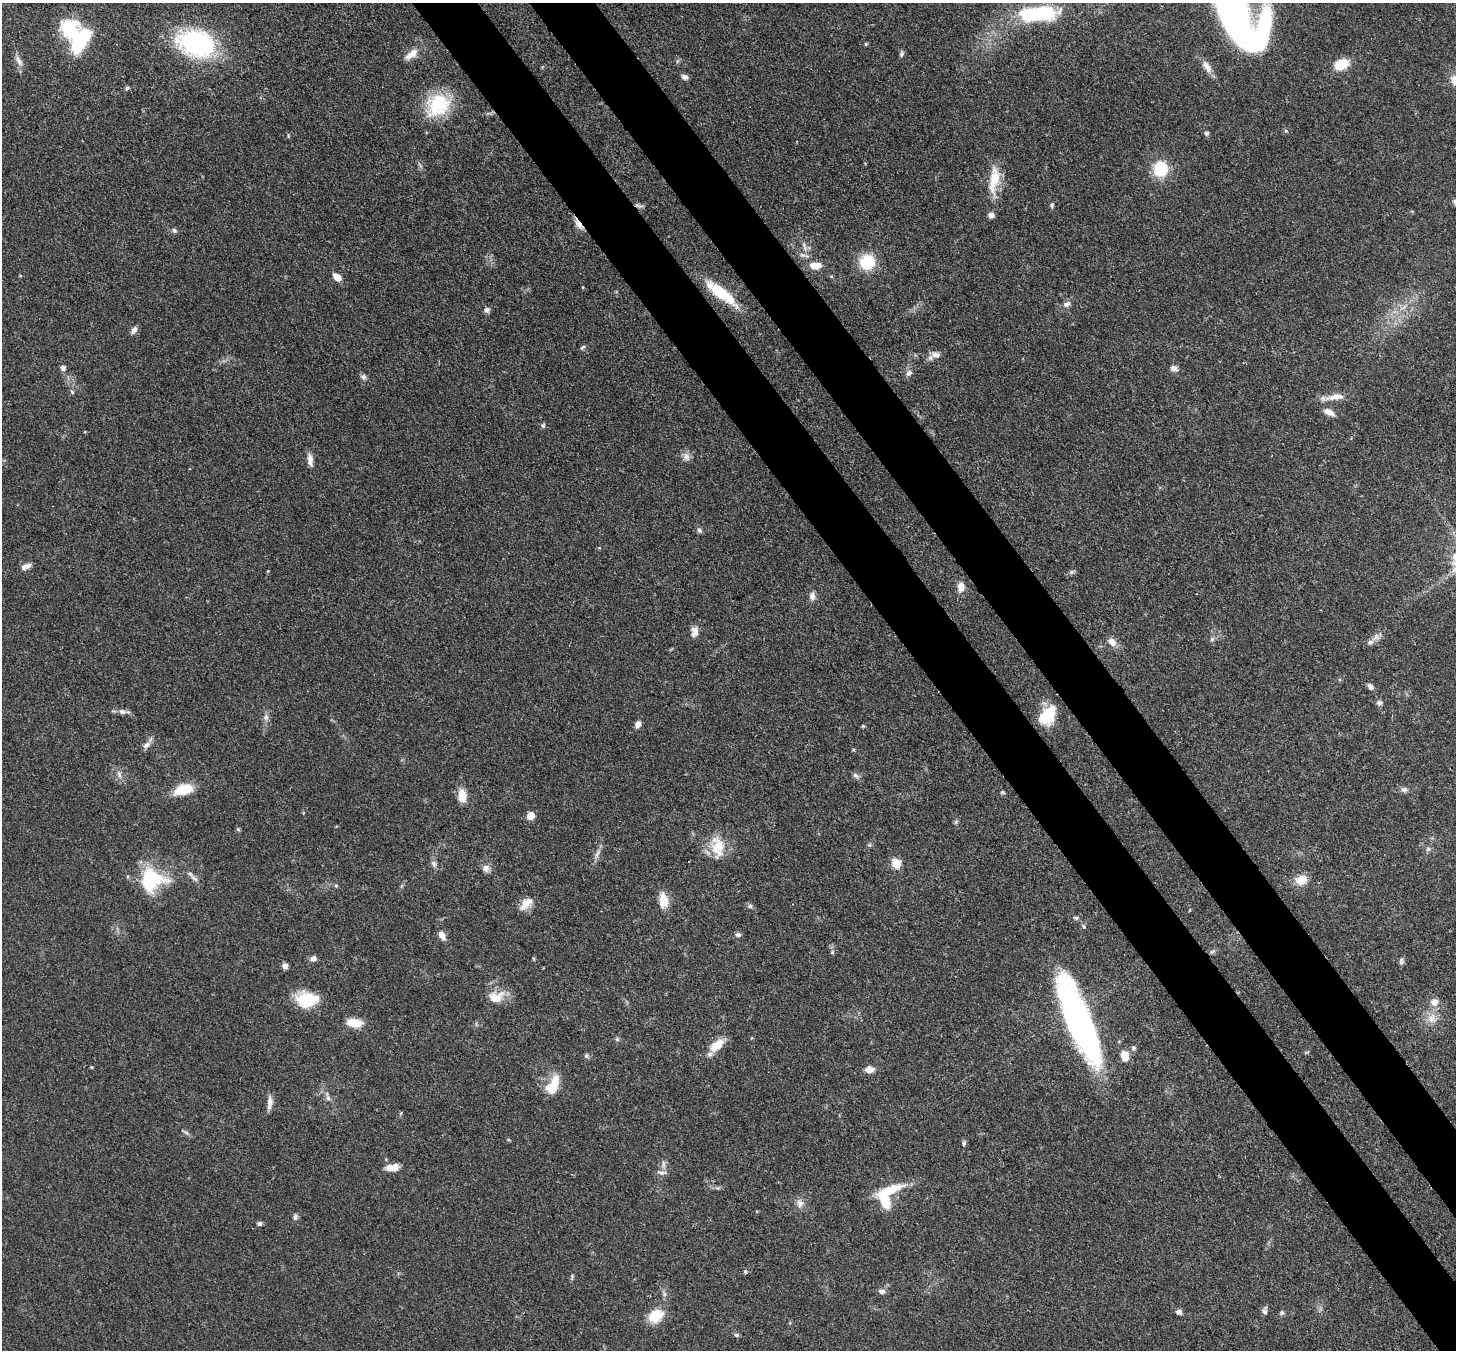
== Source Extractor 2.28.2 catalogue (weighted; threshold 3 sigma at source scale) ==
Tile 6 of 4 x 4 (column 2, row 2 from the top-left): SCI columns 1536-2989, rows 2903-4250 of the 5979 x 5952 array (HDU 1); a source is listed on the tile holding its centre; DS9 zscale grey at full resolution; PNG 1458 x 1352 px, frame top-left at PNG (2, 3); no overlay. Shown black and unused: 8% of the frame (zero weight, under 3 of 4 exposures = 7% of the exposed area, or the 3 px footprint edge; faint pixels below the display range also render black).
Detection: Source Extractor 2.28.2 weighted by HDU 2 'WHT'; one run over the whole footprint, this tile lists its part. Background 0.101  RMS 0.004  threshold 0.018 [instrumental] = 3 sigma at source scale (4.5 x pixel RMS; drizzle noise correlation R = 1.50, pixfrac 1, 0.05/0.05 arcsec/px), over >= 5 px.
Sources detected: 133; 4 inside a brighter object's white glare — not listed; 4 inside a brighter listed object's ellipse — not listed separately; the other 125 listed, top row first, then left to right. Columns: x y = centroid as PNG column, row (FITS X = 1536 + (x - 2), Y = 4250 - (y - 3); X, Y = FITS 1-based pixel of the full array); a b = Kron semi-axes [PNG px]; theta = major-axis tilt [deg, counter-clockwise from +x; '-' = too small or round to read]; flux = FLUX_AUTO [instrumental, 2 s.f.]
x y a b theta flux
1231 5 53 25 -62 130
1037 14 39 14 5 38
80 40 30 18 69 27
197 44 31 21 -17 72
866 44 5 4 - 0.53
411 54 20 9 38 4.1
901 54 8 5 79 0.89
19 61 17 7 -61 2.4
1341 64 14 10 23 10
1207 67 20 8 -53 3.3
684 77 7 6 - 1.6
1455 80 12 11 - 5.1
127 88 6 5 - 0.64
438 105 33 27 40 21
1286 131 6 4 -19 0.49
1206 133 6 6 - 0.84
1161 169 14 13 - 17
994 180 39 12 83 11
1052 205 6 5 - 0.7
640 206 9 5 0 1.1
578 224 18 6 -52 3
174 230 8 6 -58 0.9
804 247 17 4 -74 1.8
802 255 8 6 -20 1.2
867 262 12 12 - 19
815 265 13 7 0 5
337 277 8 6 -39 4.3
583 287 4 3 - 0.34
719 292 39 14 -40 14
1067 304 11 7 31 1.9
487 310 7 7 - 1.3
134 330 11 6 57 1.6
582 347 8 4 43 0.69
935 355 13 8 0 2.5
63 368 6 6 - 1.6
1174 368 9 7 -20 1.7
909 373 9 7 47 1.6
363 377 8 7 - 1.2
72 392 6 5 - 0.64
1336 397 26 8 8 4.8
1329 412 15 7 -27 2.9
543 425 6 5 - 0.75
686 457 12 8 -62 2.1
310 460 16 7 -84 2.7
699 530 7 6 - 0.97
26 566 12 6 24 2.1
268 571 3 3 - 0.33
1071 572 7 4 89 0.68
961 587 10 8 -87 3.7
812 596 11 7 85 2
694 631 15 9 84 2.7
1376 637 10 9 - 2.1
1212 639 6 6 - 0.85
1112 642 12 8 -40 3
1370 686 8 6 -51 1.6
1379 703 8 6 0 1.1
122 711 10 7 -22 1.8
1047 716 22 14 50 14
266 717 8 7 - 1.4
638 724 8 6 59 2
863 726 5 4 - 0.44
146 745 11 7 36 1.9
119 774 11 6 -75 1.7
856 776 10 6 -31 1.2
183 789 20 10 16 11
1404 789 8 7 - 1.3
1002 792 6 4 -1 0.53
462 796 14 9 -85 5.8
531 815 7 7 - 3.5
238 829 5 5 - 0.62
869 845 7 4 17 0.59
718 847 30 17 -83 10
1428 849 7 5 42 0.92
597 854 15 4 68 1.8
434 863 9 7 -65 1.4
896 863 6 5 - 19
486 868 11 9 -88 2.1
190 874 12 5 -41 1.6
151 879 25 23 4 29
1301 880 14 11 14 5.7
336 886 5 5 - 0.52
663 900 19 10 -84 5.9
526 904 19 10 42 4.7
750 906 7 5 12 0.97
1076 918 7 5 -16 0.75
1084 926 7 5 -53 0.7
738 935 7 6 - 1.1
442 936 10 6 -57 2.9
832 952 6 5 - 0.66
1212 952 7 4 2 0.77
313 958 8 7 - 1.5
1401 961 10 5 82 1
285 966 6 6 - 1.8
495 998 21 16 -7 6.9
307 999 23 15 1 16
1434 1002 10 10 - 3.1
1432 1018 13 10 -88 4.1
1079 1022 73 18 -68 170
354 1023 15 8 -7 7.7
617 1039 6 5 - 0.71
717 1045 17 9 40 7.7
1134 1048 7 6 - 0.93
586 1056 6 5 - 0.77
1125 1056 12 9 -75 4.5
91 1067 4 4 - 0.46
869 1070 10 7 4 3.2
553 1085 23 11 65 9.7
328 1098 8 6 -87 1.2
269 1103 18 6 85 2.7
186 1132 7 4 -20 0.79
964 1143 7 4 85 0.72
392 1167 16 9 8 3.9
662 1173 13 5 -2 1.5
890 1190 38 10 19 11
800 1203 11 10 - 2.5
295 1217 8 5 89 0.98
259 1224 7 6 - 0.81
745 1272 5 5 - 0.7
572 1277 10 3 75 0.69
882 1291 9 6 -8 1.4
1265 1311 8 7 - 1.1
1179 1312 8 6 -24 1.3
1282 1313 6 6 - 0.83
656 1316 21 15 34 8.4
737 1335 6 5 - 0.75
Overlapping masked pixels (flux is a lower limit): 3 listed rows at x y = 640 206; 578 224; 719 292
Isophote crosses this tile's border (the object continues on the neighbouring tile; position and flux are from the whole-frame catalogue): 2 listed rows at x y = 1231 5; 1455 80